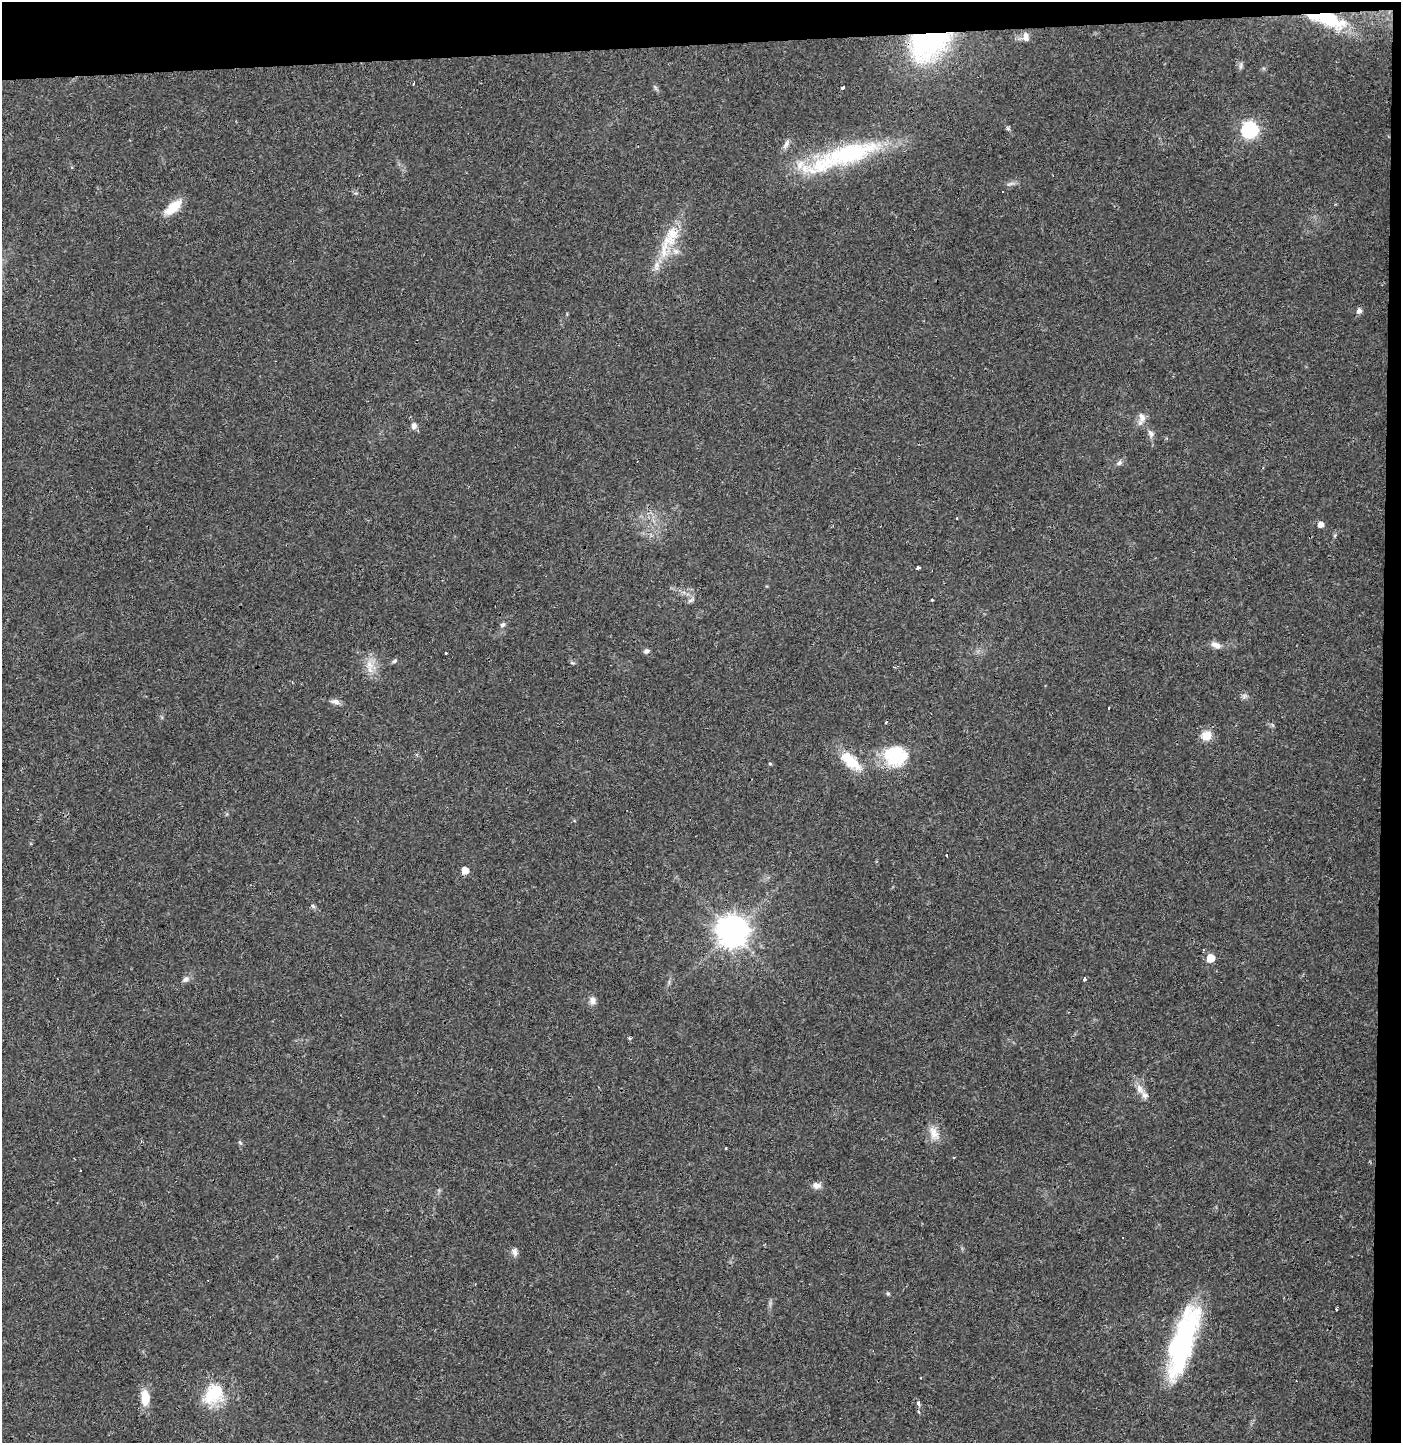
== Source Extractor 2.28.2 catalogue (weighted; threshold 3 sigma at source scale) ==
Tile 3 of 3 x 3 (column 3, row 1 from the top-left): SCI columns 2800-4198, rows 2951-4391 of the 4202 x 4458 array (HDU 1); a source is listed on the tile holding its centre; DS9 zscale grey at full resolution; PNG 1403 x 1445 px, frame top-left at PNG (2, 2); no overlay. Shown black and unused: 4% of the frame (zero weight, under 3 of 4 exposures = <1% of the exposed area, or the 3 px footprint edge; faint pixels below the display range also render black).
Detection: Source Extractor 2.28.2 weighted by HDU 2 'WHT'; one run over the whole footprint, this tile lists its part. Background 0.0468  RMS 0.0038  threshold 0.0169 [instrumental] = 3 sigma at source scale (4.5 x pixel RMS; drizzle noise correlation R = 1.50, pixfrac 1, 0.0396/0.0396 arcsec/px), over >= 5 px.
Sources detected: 67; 2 inside a brighter object's white glare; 6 cosmic-ray / hot-pixel residue — not listed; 3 inside a brighter listed object's ellipse — not listed separately; the other 56 listed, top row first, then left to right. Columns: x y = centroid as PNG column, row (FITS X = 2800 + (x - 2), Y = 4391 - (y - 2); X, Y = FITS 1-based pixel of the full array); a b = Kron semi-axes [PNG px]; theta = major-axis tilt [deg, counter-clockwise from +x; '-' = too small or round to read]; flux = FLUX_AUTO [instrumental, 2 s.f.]
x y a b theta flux
1325 17 33 15 -22 18
1026 37 11 8 -79 2.4
929 43 46 30 32 61
1241 65 11 4 85 0.88
413 83 3 2 - 0.9
842 88 3 3 - 5.7
1008 128 7 5 -68 0.65
1249 130 7 7 - 92
786 144 15 6 62 1.7
849 153 102 23 15 51
173 207 25 10 40 7
671 236 37 19 68 14
1359 311 5 5 - 1.8
1142 417 14 9 -86 2.8
414 426 9 7 82 1.5
1151 433 11 7 -71 1.6
1119 463 8 6 29 1.1
1321 524 5 5 - 2.9
1335 535 6 4 45 0.5
919 567 5 3 - 0.6
691 600 11 5 33 0.99
502 625 7 5 43 0.91
1216 645 15 7 -19 2.3
646 651 7 6 - 0.92
446 653 3 3 - 3.6
394 661 7 5 28 0.71
572 663 8 3 -13 0.48
369 665 14 11 -68 4.4
1244 696 9 6 74 1.1
335 701 11 7 -7 1.8
1109 708 3 2 - 0.27
886 722 3 3 - 1.8
1207 735 13 11 12 4.6
895 756 27 20 -11 22
851 761 31 13 -43 11
770 764 5 4 - 0.5
465 870 5 5 - 5.3
313 906 7 4 -45 0.68
732 931 10 9 - 590
1211 958 5 5 - 8.2
185 979 11 7 37 1.6
1084 979 3 3 - 2
593 1001 10 8 -78 2
630 1038 3 3 - 2.4
1140 1089 14 9 -62 3
934 1133 21 11 -64 4.2
240 1143 6 5 - 0.59
954 1157 3 2 - 0.34
816 1186 11 7 -7 2.2
514 1252 10 7 -69 1.6
888 1294 5 5 - 0.5
1336 1309 3 2 - 0.69
1185 1341 96 22 74 58
213 1394 31 24 44 15
145 1397 16 9 -87 7.4
919 1403 4 3 - 2.7
Overlapping masked pixels (flux is a lower limit): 3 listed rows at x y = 1325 17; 929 43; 919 1403